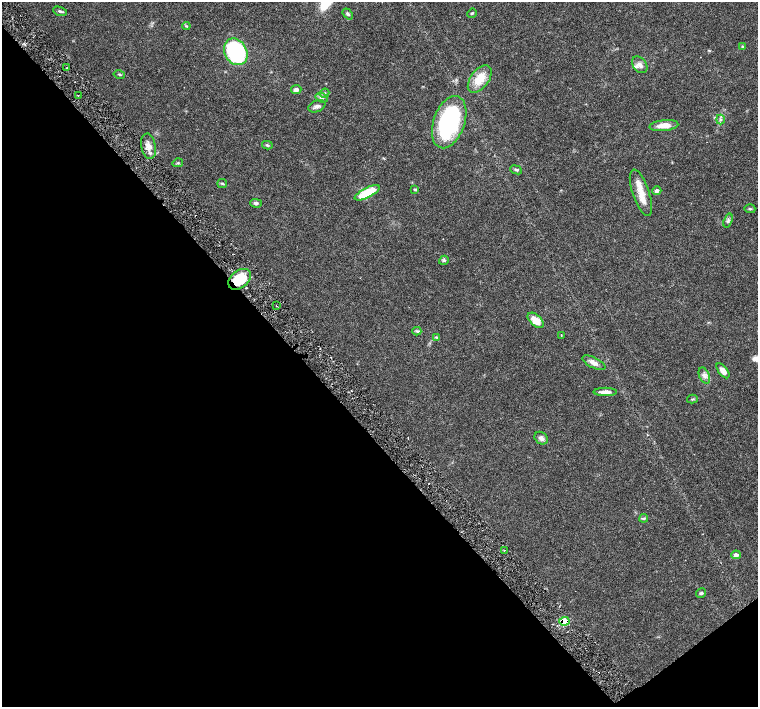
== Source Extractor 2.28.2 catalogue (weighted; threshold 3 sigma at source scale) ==
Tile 14 of 4 x 4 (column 2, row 4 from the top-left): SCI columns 1518-3028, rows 212-1621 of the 6057 x 6002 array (HDU 1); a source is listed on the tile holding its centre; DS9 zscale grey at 2 x 2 block average (1 PNG px = mean of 2 x 2 image px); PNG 760 x 709 px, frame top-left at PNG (2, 2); each listed source drawn as its Kron ellipse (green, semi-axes under 4 px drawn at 4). Shown black and unused: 41% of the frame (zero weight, under 4 of 8 exposures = <1% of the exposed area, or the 3 px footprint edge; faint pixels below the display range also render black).
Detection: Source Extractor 2.28.2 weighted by HDU 2 'WHT'; one run over the whole footprint, this tile lists its part. Background 0.0161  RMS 0.0013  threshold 0.00541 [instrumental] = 3 sigma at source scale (4.09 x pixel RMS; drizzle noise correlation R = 1.36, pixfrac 0.8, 0.0396/0.0396 arcsec/px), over >= 5 px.
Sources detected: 51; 2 cosmic-ray / hot-pixel residue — neither listed nor drawn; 1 inside a brighter listed object's ellipse — not listed separately; the other 48 listed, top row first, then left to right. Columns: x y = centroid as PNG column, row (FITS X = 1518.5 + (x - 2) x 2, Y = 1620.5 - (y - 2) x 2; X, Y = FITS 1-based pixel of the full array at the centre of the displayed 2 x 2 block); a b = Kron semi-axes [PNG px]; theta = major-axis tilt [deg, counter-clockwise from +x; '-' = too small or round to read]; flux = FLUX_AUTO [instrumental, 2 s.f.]
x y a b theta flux
60 11 7 3 -16 0.52
472 13 5 3 - 0.31
348 14 6 3 -51 0.49
186 26 4 3 - 0.29
743 46 3 3 - 0.23
236 52 14 11 -59 40
640 65 9 6 -51 1.4
67 68 2 2 - 0.48
119 74 6 2 -13 0.26
480 79 16 9 53 5.5
296 90 5 4 - 1
324 93 5 3 - 0.48
78 95 2 2 - 0.21
322 98 6 4 -20 0.78
317 106 9 5 23 1
720 119 5 3 - 0.52
449 122 27 15 70 36
664 126 14 5 6 3.2
267 145 5 3 - 0.42
149 146 13 7 -79 2.4
178 163 5 3 - 0.36
516 170 6 3 -23 0.47
222 183 4 2 - 0.32
415 190 4 3 - 0.34
657 191 5 4 - 0.94
367 193 14 5 27 10
641 193 24 8 -71 4.6
256 203 6 4 -2 0.66
750 209 5 3 - 0.36
728 220 7 4 70 0.65
444 260 5 4 - 0.53
240 279 13 8 38 11
277 306 2 2 - 0.21
536 320 9 5 -42 3.9
417 331 4 3 - 0.42
561 335 3 2 - 0.15
436 337 4 2 - 0.23
594 363 12 5 -26 1.7
723 371 9 4 -53 1.6
704 375 8 5 -68 1.2
605 392 11 4 0 1.7
692 399 5 2 - 0.25
541 438 7 5 -38 1
644 518 4 3 - 0.35
504 550 2 2 - 0.19
736 555 5 4 - 1.4
701 593 5 4 - 0.57
564 621 5 4 - 10
Overlapping masked pixels (flux is a lower limit): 2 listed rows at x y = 240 279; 564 621